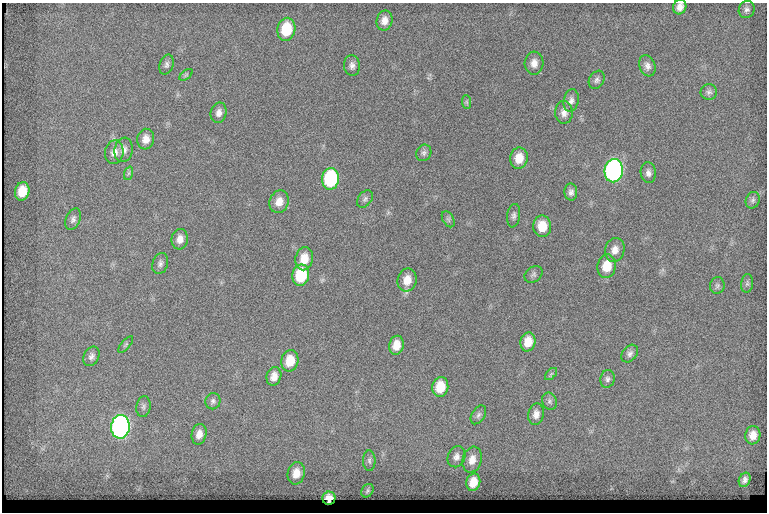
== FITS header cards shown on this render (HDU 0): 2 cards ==
NAXIS1  =                  765
NAXIS2  =                  510

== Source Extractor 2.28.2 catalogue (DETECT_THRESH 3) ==
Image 765 x 510 px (HDU 0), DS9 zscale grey, 1 PNG px = 1 image px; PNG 769 x 514 px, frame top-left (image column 1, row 510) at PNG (2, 3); each listed source drawn as its Kron ellipse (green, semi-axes under 4 px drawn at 4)
Background 217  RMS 7.6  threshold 22.7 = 3 sigma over >= 5 px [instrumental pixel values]
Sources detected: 69; all 69 listed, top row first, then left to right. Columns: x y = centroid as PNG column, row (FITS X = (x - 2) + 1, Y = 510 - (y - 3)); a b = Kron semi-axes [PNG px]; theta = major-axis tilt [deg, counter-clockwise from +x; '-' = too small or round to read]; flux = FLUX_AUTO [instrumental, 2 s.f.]
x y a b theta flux
680 7 8 6 70 3200
747 9 9 8 - 1900
384 21 10 8 77 4100
286 29 11 9 79 19000
534 63 11 9 86 4000
166 65 10 7 72 1700
352 66 10 8 -85 2300
647 66 11 8 -70 2700
186 75 8 4 37 890
597 80 9 7 58 1700
709 92 8 8 - 1800
571 100 11 7 78 2400
467 102 7 4 -88 980
564 112 11 8 -89 3200
219 113 10 8 77 2900
146 139 10 8 82 4200
124 150 12 9 80 3300
114 152 12 9 81 3900
424 153 8 7 - 1600
519 158 11 8 82 8000
614 171 11 9 80 160000
129 173 7 4 71 980
648 173 10 7 -82 2300
330 179 11 8 82 48000
22 191 9 7 76 10000
571 192 8 6 -86 1900
365 199 10 6 53 1500
753 200 8 6 66 1500
279 202 11 9 71 5600
514 216 12 6 82 1800
73 219 11 7 67 1900
448 219 9 5 -61 1200
542 226 10 9 - 9300
180 239 10 8 83 3800
615 250 12 9 77 4200
304 259 11 8 78 8000
160 263 11 7 74 1900
607 266 12 9 78 9900
533 274 10 7 36 1500
301 275 11 8 79 23000
407 280 11 9 77 6500
747 283 9 6 83 1200
717 285 8 7 - 1500
528 342 9 7 79 6900
126 344 10 4 50 820
396 345 9 7 79 6100
630 354 10 7 51 1900
91 356 10 7 63 2100
290 361 11 8 78 9800
551 374 7 4 45 920
274 376 9 7 73 4200
607 379 9 7 79 1600
440 387 10 8 80 11000
213 401 8 7 - 1600
549 401 9 7 -68 1500
143 407 10 7 80 1600
536 414 11 7 79 3400
478 415 10 6 58 1600
120 427 12 9 83 190000
199 434 10 7 77 4000
753 435 9 7 80 4600
456 457 11 8 70 2800
472 460 13 9 74 5000
369 461 10 6 -88 1600
296 473 11 8 76 5700
745 480 7 5 65 2000
473 482 9 7 75 7100
367 491 7 5 54 920
329 498 6 6 - 4100
At the frame edge (FLAGS 8, measured only in part): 1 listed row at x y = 680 7